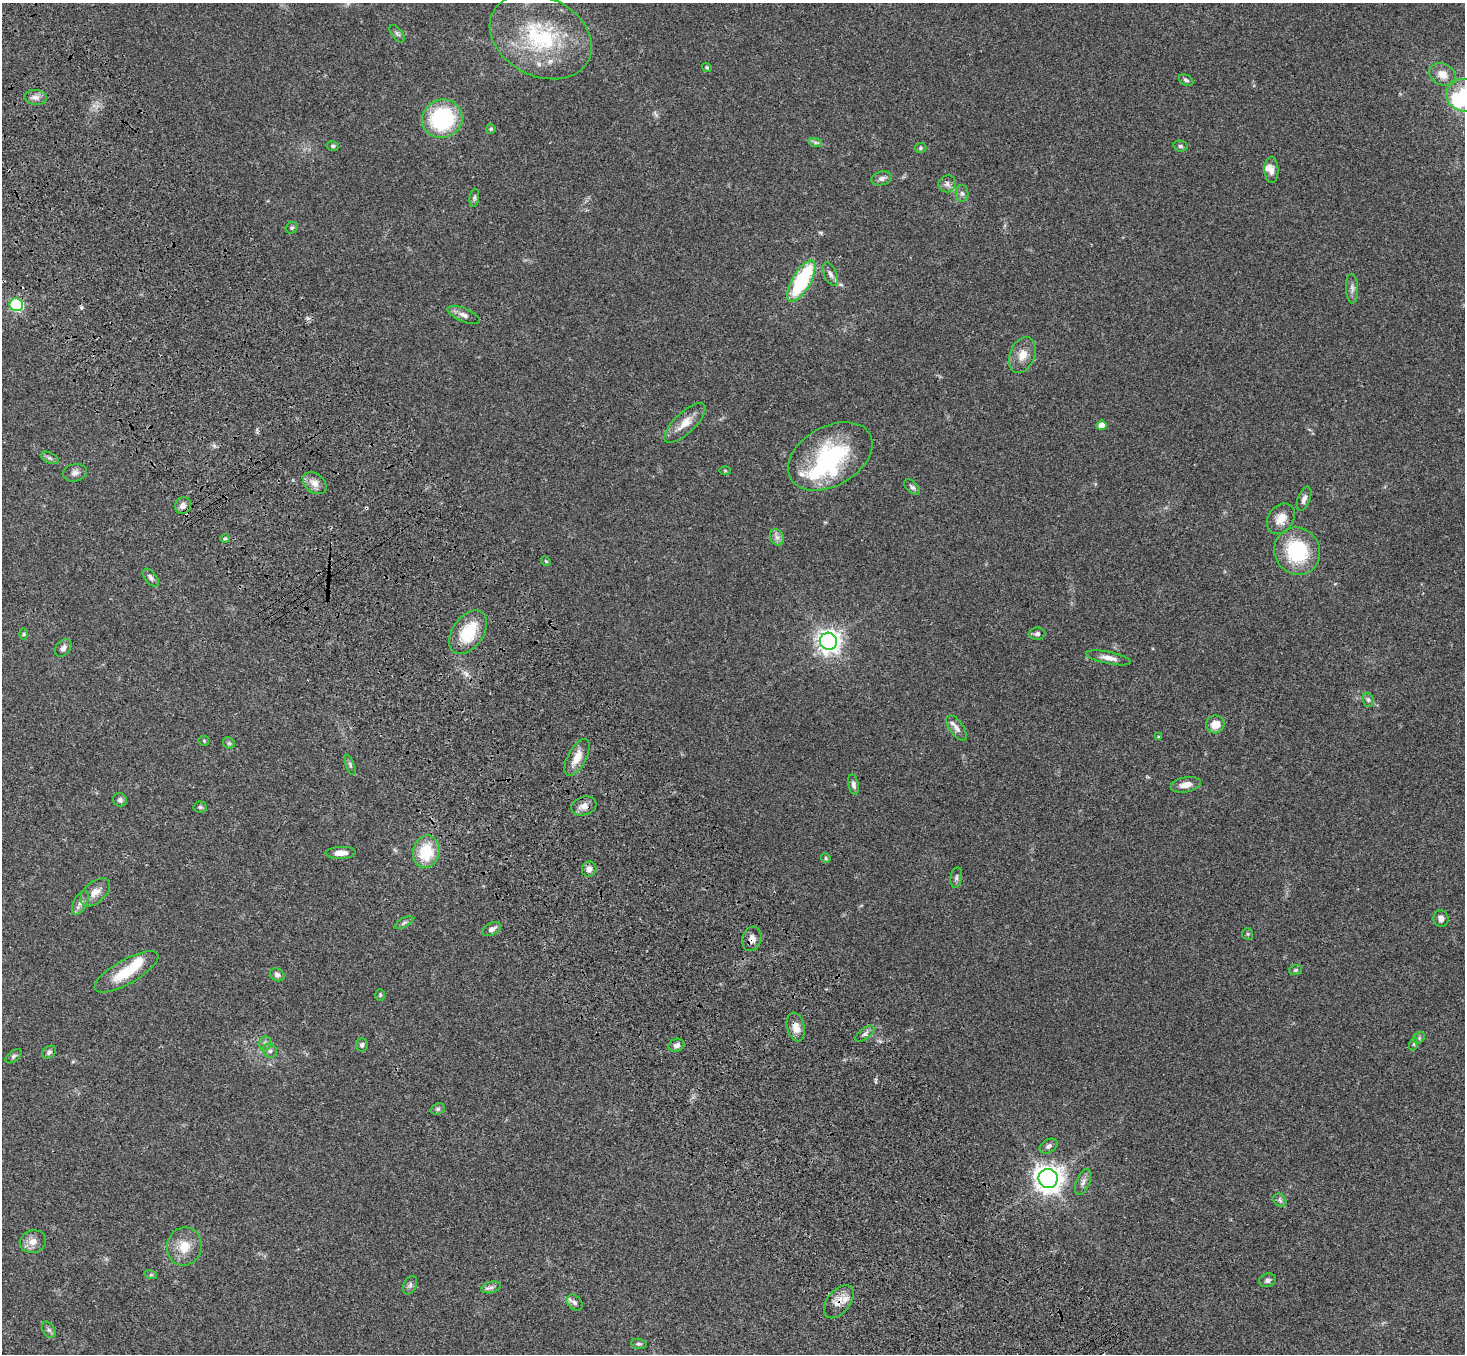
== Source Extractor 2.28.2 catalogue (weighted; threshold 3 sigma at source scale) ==
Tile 11 of 4 x 4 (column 3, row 3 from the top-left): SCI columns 3030-4492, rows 1726-3077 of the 6059 x 6016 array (HDU 1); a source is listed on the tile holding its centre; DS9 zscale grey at full resolution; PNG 1467 x 1356 px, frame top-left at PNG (2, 3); each listed source drawn as its Kron ellipse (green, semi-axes under 4 px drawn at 4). Shown black and unused: <1% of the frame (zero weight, under 3 of 4 exposures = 6% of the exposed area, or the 3 px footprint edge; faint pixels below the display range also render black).
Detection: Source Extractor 2.28.2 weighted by HDU 2 'WHT'; one run over the whole footprint, this tile lists its part. Background 0.0503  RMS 0.0054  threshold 0.0244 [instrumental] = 3 sigma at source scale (4.5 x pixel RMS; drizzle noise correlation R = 1.50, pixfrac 1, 0.05/0.05 arcsec/px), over >= 5 px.
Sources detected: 109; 4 inside a brighter object's white glare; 1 cosmic-ray / hot-pixel residue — neither listed nor drawn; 3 inside a brighter listed object's ellipse — not listed separately; the other 101 listed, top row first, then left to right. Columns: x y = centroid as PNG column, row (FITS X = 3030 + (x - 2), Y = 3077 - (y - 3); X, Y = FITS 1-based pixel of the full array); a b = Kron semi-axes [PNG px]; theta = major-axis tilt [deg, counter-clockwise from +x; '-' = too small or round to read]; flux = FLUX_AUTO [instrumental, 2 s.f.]
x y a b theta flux
397 34 10 5 -51 1.3
541 36 53 39 -27 57
707 67 5 4 - 0.73
1442 74 14 10 -28 5.5
1186 80 8 5 -29 1.2
1464 95 18 16 -18 19
36 97 11 7 -5 2.7
442 119 20 19 - 48
491 129 5 5 - 0.73
815 142 7 4 -19 1.1
333 146 6 4 -13 0.84
1180 146 7 5 -13 1.1
921 148 6 5 - 0.75
1271 170 13 7 -89 3.4
882 178 10 6 14 2
947 184 9 8 - 2.2
962 193 8 6 -89 1.6
474 198 9 4 83 1.1
292 228 6 5 - 0.91
830 274 12 6 -66 2.2
801 281 23 9 60 46
1352 289 15 6 -87 2.2
16 305 6 6 - 49
463 315 17 7 -23 2.8
1022 355 19 12 67 6.4
685 423 26 10 44 7.6
1101 425 5 5 - 6.1
830 456 46 29 30 53
50 458 9 5 -26 1.3
725 471 6 4 -2 0.5
75 473 12 8 12 2.3
315 483 13 9 -39 3.9
912 487 9 5 -44 1.4
1304 499 13 6 69 2.2
183 506 8 8 - 2.9
1281 519 16 12 55 6.5
777 537 8 6 -67 2.1
225 538 5 4 - 0.8
1297 551 24 22 -58 35
546 561 5 4 - 0.57
151 578 10 6 -51 1.8
468 632 24 15 55 21
24 634 6 4 90 0.59
1037 634 8 6 2 1.4
829 641 9 8 - 350
63 648 10 7 48 2.1
1109 658 23 6 -11 3.8
1368 700 7 5 -69 1.1
1215 724 9 9 - 6.2
957 728 15 7 -55 2.6
1159 737 3 3 - 0.46
204 741 5 5 - 0.63
229 743 6 5 - 0.91
577 757 20 9 62 6.7
350 765 11 4 -71 1.1
854 785 10 5 -77 1.8
1186 785 15 7 11 4.8
120 800 7 6 - 1.3
584 806 13 9 18 3.8
200 807 7 5 -3 0.84
426 852 16 13 76 20
341 853 15 6 2 4.2
826 858 5 4 - 0.7
589 869 7 7 - 2.6
956 877 10 5 80 1.5
95 892 18 10 42 5
80 903 13 6 62 2.5
1441 918 8 7 - 2.4
404 923 10 4 28 1.2
492 929 10 6 29 2.2
1248 934 6 5 - 0.71
752 939 12 9 74 3.4
1295 970 6 5 - 0.89
126 972 36 12 29 17
277 975 8 6 -31 1.6
380 995 6 5 - 0.71
796 1027 14 8 -76 5.4
865 1034 11 5 38 1.7
1419 1038 6 5 - 0.85
265 1043 7 6 - 1.4
1414 1044 6 4 72 0.75
362 1045 6 6 - 1.3
676 1045 8 6 23 2.3
270 1051 7 6 - 1.5
49 1052 7 5 40 1.3
14 1056 9 5 39 1.1
438 1109 7 5 21 0.98
1049 1146 9 6 29 1.7
1048 1178 10 9 - 540
1083 1182 14 6 68 2.4
1280 1200 7 5 -46 1.4
33 1241 13 11 13 4.5
184 1246 19 17 74 9.8
151 1275 6 4 -17 0.8
1267 1280 9 6 18 1.6
410 1285 10 6 64 1.5
491 1287 10 5 14 1.7
839 1302 19 11 52 5.9
575 1303 9 6 -46 1.9
49 1330 9 6 -60 1.4
639 1344 8 5 -8 1.1
Overlapping masked pixels (flux is a lower limit): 4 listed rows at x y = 801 281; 752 939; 796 1027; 839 1302
Isophote crosses this tile's border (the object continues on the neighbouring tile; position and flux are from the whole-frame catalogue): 1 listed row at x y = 1464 95